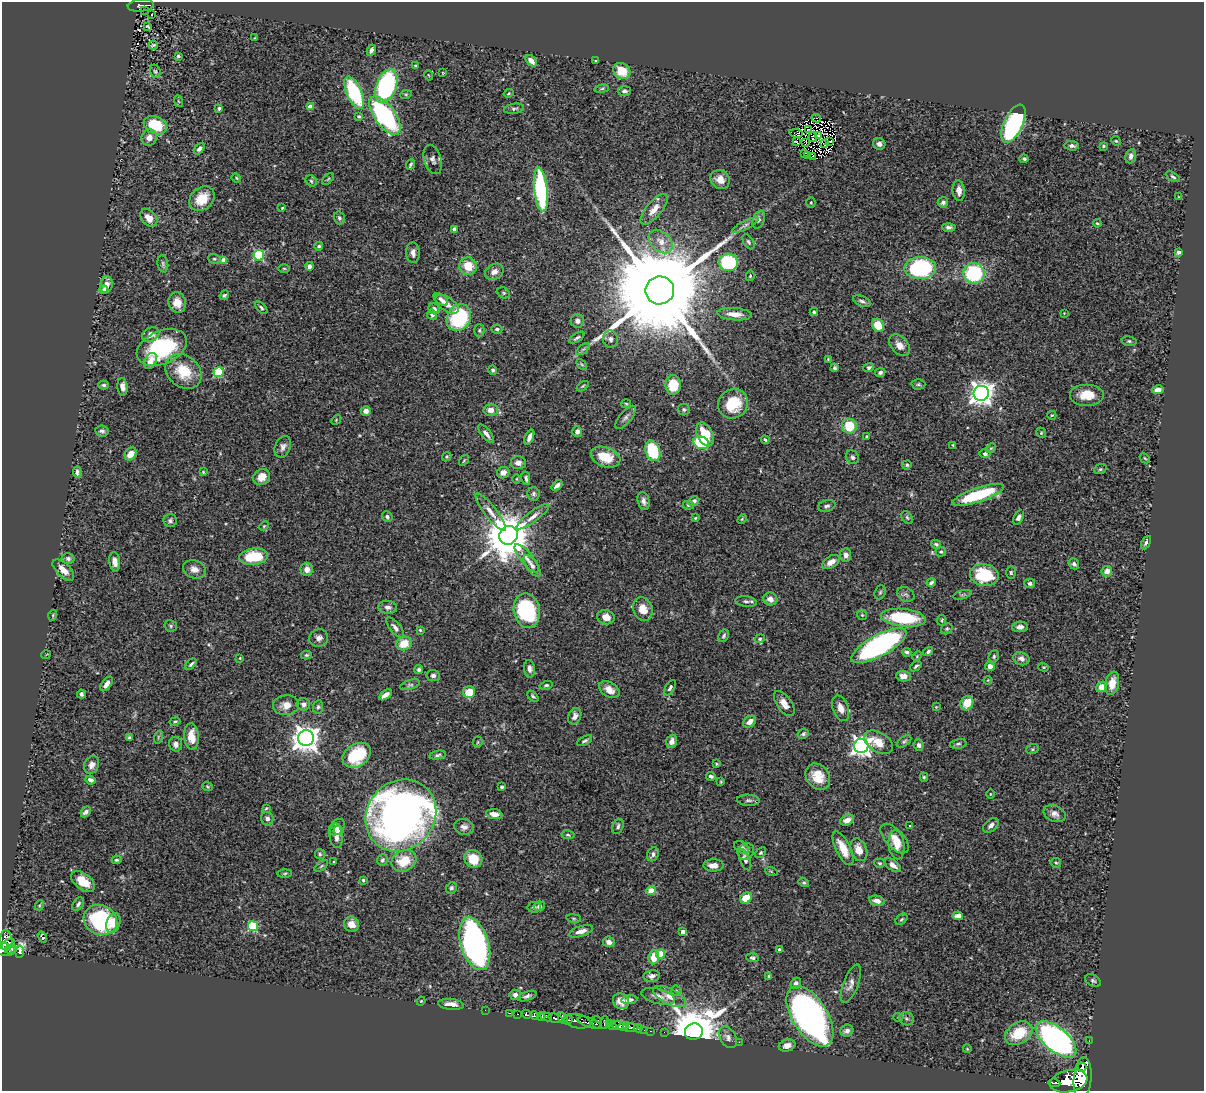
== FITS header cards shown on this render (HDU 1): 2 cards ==
NAXIS1  =                 1202
NAXIS2  =                 1089

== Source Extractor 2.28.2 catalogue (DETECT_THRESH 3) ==
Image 1202 x 1089 px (HDU 1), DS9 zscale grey, 1 PNG px = 1 image px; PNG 1206 x 1093 px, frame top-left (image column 1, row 1089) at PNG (2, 2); each listed source drawn as its Kron ellipse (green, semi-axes under 4 px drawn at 4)
Background 0.719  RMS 0.025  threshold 0.0763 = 3 sigma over >= 5 px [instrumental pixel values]
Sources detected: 418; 1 with non-positive FLUX_AUTO (blend fragments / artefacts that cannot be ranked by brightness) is neither listed nor drawn; the other 417 listed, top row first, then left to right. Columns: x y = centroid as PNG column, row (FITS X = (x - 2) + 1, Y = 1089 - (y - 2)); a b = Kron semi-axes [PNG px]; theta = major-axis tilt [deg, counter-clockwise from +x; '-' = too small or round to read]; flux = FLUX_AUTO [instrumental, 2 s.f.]
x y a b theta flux
141 5 13 6 7 160
144 10 3 2 - 7
151 15 2 2 - 1.2
148 26 4 2 - 1.8
255 38 3 2 - 1.5
153 45 4 3 - 2.4
371 50 6 4 65 5.5
178 56 3 3 - 2.3
531 61 6 4 -47 12
596 61 3 3 - 2.4
415 66 3 2 - 1.9
155 71 7 5 -73 3
622 71 9 7 -34 39
442 73 3 2 - 1
428 75 5 3 - 1.4
386 86 17 10 69 300
602 89 7 3 9 2.5
624 91 7 5 3 4.1
354 93 17 7 -66 160
509 93 5 3 - 2
406 94 6 4 18 2
178 101 6 3 -70 1.8
310 107 4 4 - 20
219 108 3 3 - 2.5
514 109 10 5 8 4.1
359 116 4 4 - 2.3
385 116 22 10 -54 270
816 118 4 3 - 2.9
1013 124 20 9 65 270
155 125 12 8 -22 59
808 129 4 2 - 0.82
796 133 7 3 -11 6.2
818 135 2 2 - 2.3
149 137 8 7 - 11
813 137 5 2 - 1.8
830 141 3 2 - 1.2
1116 141 5 4 - 1.9
796 142 3 2 - 1.1
806 142 3 2 - 0.79
825 144 3 2 - 2.3
879 144 6 5 - 6
1072 146 7 4 -6 4.4
1103 146 4 4 - 2
199 149 6 4 50 4.7
805 153 3 2 - 1.8
807 155 3 2 - 3
813 156 3 2 - 2
1131 156 7 5 81 6.5
433 159 15 8 -73 8.5
1024 159 4 4 - 2.9
410 165 5 3 - 2.8
1173 177 8 4 -30 4
236 178 5 4 - 1.7
328 179 7 4 45 2.3
720 179 10 9 - 14
311 181 6 5 - 2.7
541 190 22 6 -83 240
959 191 10 6 -85 11
1179 197 3 2 - 1.2
202 199 14 11 42 35
811 202 5 4 - 2.1
943 202 5 5 - 5.8
282 208 4 3 - 1.7
654 209 19 7 50 16
149 218 10 7 -48 17
339 218 6 5 - 4.2
759 220 9 6 66 5.3
1097 223 4 3 - 2
745 225 15 4 28 6.2
949 227 7 4 -1 5.2
454 229 4 4 - 10
661 242 14 9 -44 17
748 242 8 5 -57 3.4
319 246 4 4 - 3.2
1178 252 4 4 - 3.5
413 253 10 7 -87 10
259 255 5 5 - 150
214 259 6 5 - 3
224 260 4 4 - 20
728 262 9 8 - 130
163 264 8 5 -80 3.6
309 266 4 4 - 6.1
468 266 9 8 - 32
284 268 5 3 - 2
920 268 16 11 1 190
494 272 10 7 28 9.9
974 273 11 10 - 130
750 276 5 4 - 1.8
106 285 8 6 76 14
104 290 4 4 - 3.3
660 290 14 14 - 61000
504 293 6 5 - 2.7
224 295 5 4 - 2.6
441 299 8 5 -37 7.5
862 301 9 5 -24 5.3
177 302 10 8 -74 21
447 304 13 7 -34 15
261 308 8 4 -48 3.2
434 309 6 5 - 5.1
814 312 4 3 - 3.1
1064 313 2 2 - 1.1
735 314 17 6 -4 18
432 315 5 4 - 5.6
459 318 14 11 57 140
577 321 7 6 - 6.3
878 325 7 5 -53 36
497 329 5 4 - 4.2
479 330 6 5 - 3.1
151 335 9 7 27 12
577 338 8 4 33 3.3
610 339 8 7 - 6.9
1129 341 7 5 -9 3.3
899 345 12 8 -49 13
162 347 26 16 23 130
583 349 8 4 36 3.7
828 359 4 4 - 1.8
150 361 8 6 62 9.9
582 364 6 4 -45 2.7
869 367 5 4 - 3.2
835 368 4 4 - 3.1
493 370 5 4 - 3.5
184 371 19 15 -40 50
219 372 5 5 - 78
880 372 5 4 - 4.1
918 384 7 5 1 2.8
104 385 5 4 - 3.1
673 385 10 7 -89 43
583 386 7 3 36 2
122 387 9 5 -85 8.9
1158 390 6 4 12 10
981 393 7 7 - 1500
1087 395 17 11 0 32
626 404 5 3 - 1.6
733 404 15 14 - 56
491 410 7 5 -3 12
684 410 6 6 - 3.2
366 411 5 5 - 9.6
1052 415 4 4 - 1.8
626 417 14 6 51 6.5
336 420 5 4 - 1.7
849 426 7 7 - 52
102 431 7 5 -8 4.9
577 431 5 5 - 9.5
1041 433 5 4 - 2.2
486 434 11 4 -52 7.6
705 434 12 7 -64 48
867 436 3 3 - 1.9
529 437 8 4 69 6.4
765 440 4 3 - 2.8
701 443 8 6 -21 91
953 445 3 2 - 1.5
283 447 11 7 66 8
991 448 5 4 - 2.3
653 451 11 7 -69 99
131 454 7 5 56 19
985 454 5 4 - 4.3
447 457 5 4 - 2.1
606 457 15 10 -19 36
852 457 7 6 - 4.5
1145 458 6 4 -44 2
464 460 6 3 55 1.7
518 463 7 6 - 8.6
907 465 4 4 - 2.6
1100 469 6 5 - 2.7
77 472 5 3 - 4
203 472 4 4 - 2
503 473 6 5 - 8.2
262 477 9 7 40 20
526 478 7 3 -79 4.5
517 479 5 3 - 1.4
557 485 6 3 40 5.3
534 494 7 6 - 4.1
978 495 27 7 19 110
644 501 9 6 -77 7.8
694 501 6 4 28 5.8
688 505 5 4 - 3.2
827 506 9 5 16 4.5
491 512 23 6 -52 15
387 517 6 5 - 4.8
533 517 20 5 37 12
907 517 7 5 -50 2.9
695 518 4 4 - 1.6
1018 518 8 4 60 6
742 519 5 3 - 1.9
170 521 6 6 - 4.3
264 526 5 3 - 1.5
509 535 10 9 - 7700
1146 542 7 4 63 5.1
936 544 5 4 - 3.1
941 552 5 5 - 2.7
846 555 6 5 - 7.1
253 557 14 8 6 66
527 558 17 6 -50 10
68 559 6 5 - 4.9
115 562 9 5 -83 11
831 562 10 5 32 12
1074 564 5 5 - 4.3
532 566 12 5 -55 7.7
194 569 12 9 -22 12
307 569 6 6 - 13
63 570 13 6 -44 19
1107 571 5 5 - 12
1011 572 6 4 -90 2.7
984 575 14 11 -10 88
931 583 5 3 - 3.8
1030 583 5 5 - 4.6
880 592 7 5 69 3
906 594 9 6 -26 5.6
962 595 9 4 16 3.4
770 599 7 6 - 12
746 601 11 5 -7 4.7
388 607 9 6 -7 8
643 609 12 9 -70 23
527 611 17 13 -78 170
53 615 5 3 - 1.7
862 615 5 5 - 2.3
606 617 9 7 -14 15
903 618 22 9 -6 110
942 620 5 3 - 1.9
171 626 6 5 - 3
395 627 12 5 -50 7.3
1020 627 8 5 6 7.7
947 629 6 5 - 2.9
420 630 3 3 - 1.7
724 636 7 5 61 3.2
319 638 9 8 - 7.9
760 639 5 4 - 1.9
404 643 8 6 21 30
879 646 31 10 29 440
928 651 5 4 - 3.4
907 652 4 3 - 3.7
46 655 5 3 - 1.3
306 655 5 4 - 2.8
917 656 5 4 - 2
994 656 6 5 - 3.2
240 658 4 3 - 1.5
1021 659 8 6 -22 8.5
191 664 7 3 46 3.6
916 666 6 3 38 3
990 666 5 4 - 9.1
1044 667 5 4 - 2.3
529 669 8 5 -84 7.7
419 670 5 4 - 3.7
433 675 7 5 -8 4.9
903 676 7 5 -1 11
988 680 4 3 - 1.5
1112 683 12 7 79 22
106 684 8 4 55 8.5
410 685 10 4 16 3.8
546 685 6 4 16 3
1102 687 5 5 - 21
670 688 8 4 60 4.4
609 690 11 7 -31 15
469 692 6 6 - 32
81 694 4 3 - 4.2
385 695 7 4 35 10
533 696 6 4 -44 2.9
967 703 7 6 - 30
304 704 6 6 - 7.4
784 704 14 7 -55 13
286 705 13 10 8 17
318 707 7 5 82 3.8
936 707 4 4 - 1.2
841 708 13 8 -71 13
575 716 8 6 68 8.7
175 721 5 3 - 2.2
750 722 7 5 35 11
803 734 5 4 - 3
192 736 13 7 -86 26
158 737 6 4 73 2.5
129 738 4 3 - 4.7
306 738 8 7 - 2100
584 741 8 4 27 3.4
672 741 7 5 71 9
904 741 8 4 36 3.2
478 742 5 5 - 2.5
879 742 16 9 -32 23
176 744 7 6 - 8.9
958 744 8 5 12 3.8
919 745 6 5 - 4.6
861 746 7 7 - 900
1032 749 6 5 - 2.5
357 755 15 11 32 91
438 755 8 4 11 3.6
716 764 3 2 - 1.6
92 765 9 7 64 8.6
711 776 5 4 - 3.7
818 777 14 11 -53 31
924 777 4 3 - 2.1
90 780 5 3 - 5.6
721 782 3 2 - 1.6
207 787 5 4 - 2.2
502 787 3 3 - 3.8
990 794 4 3 - 1.1
748 800 11 5 -3 4.8
266 808 3 3 - 1.7
86 812 6 4 49 5.6
494 814 8 5 -8 13
1054 814 11 8 -24 9.8
401 815 38 33 50 1300
267 819 7 6 - 6.4
847 820 7 5 23 13
991 825 9 5 42 7.3
618 826 8 5 68 4.4
910 826 3 3 - 2.6
337 827 9 6 47 7.4
464 827 10 8 -12 8.4
339 831 5 4 - 3.8
568 835 6 3 -11 2.1
336 836 12 6 -86 14
895 838 18 9 -47 21
896 845 14 8 -84 17
741 847 8 5 -33 5.1
843 848 18 7 -63 31
859 850 12 8 -68 21
746 851 9 7 47 7
761 853 6 4 41 2.5
320 854 5 5 - 2.7
653 854 7 5 62 5.4
473 859 9 8 - 41
116 860 5 3 - 2.5
382 860 6 5 - 3.8
745 860 11 5 -67 6.2
404 861 13 10 25 45
334 862 3 3 - 1.8
879 863 5 4 - 2.3
1056 863 5 4 - 2.3
714 865 10 6 0 13
893 865 9 5 -37 9.9
321 866 8 4 36 2.8
771 871 6 4 -19 2.1
285 873 7 3 2 2.4
363 880 3 3 - 2.1
83 881 14 8 -37 28
804 882 5 4 - 2.8
451 888 6 5 - 3.9
651 891 4 4 - 36
746 898 6 5 - 35
877 901 8 5 -13 10
78 904 7 5 51 5
40 905 5 3 - 1.5
539 906 5 5 - 6.8
534 907 7 5 -5 4
958 916 5 4 - 9.9
574 918 7 3 -8 2.2
901 919 7 4 41 2.8
100 920 17 14 -29 160
113 923 10 6 72 15
351 924 8 7 - 15
253 926 5 5 - 140
581 931 12 5 18 13
683 932 4 3 - 9.6
42 937 6 3 -57 3.4
6 941 10 6 -85 350
609 942 6 5 - 9.5
8 944 7 3 33 290
475 944 27 14 -73 720
3 949 12 6 -14 530
10 949 5 4 - 210
779 949 3 3 - 2.7
20 952 6 4 84 140
660 954 4 4 - 39
654 957 7 5 84 29
752 958 6 4 -3 3.2
652 976 8 5 10 6.4
768 976 4 3 - 1.8
1093 981 8 5 -29 3.7
796 983 5 5 - 5.5
851 984 20 7 69 12
676 991 6 5 - 2.3
515 995 6 5 - 6.4
527 996 10 4 19 5
658 996 17 7 -15 12
669 996 18 8 -26 17
629 1000 8 4 6 6.4
421 1001 4 3 - 1.3
621 1001 8 7 - 17
451 1004 13 5 -6 16
485 1010 2 2 - 5.6
510 1013 3 2 - 22
518 1014 3 2 - 61
526 1014 4 3 - 210
534 1015 4 3 - 320
541 1016 4 3 - 330
810 1016 34 17 -58 840
546 1017 6 3 -24 460
898 1017 5 3 - 1.5
555 1018 7 3 -19 610
563 1018 6 4 -59 760
906 1019 7 6 - 4.4
568 1020 4 2 - 300
577 1021 14 7 -10 720
597 1022 6 5 - 230
589 1023 12 5 -18 320
604 1023 6 3 78 140
609 1023 3 2 - 99
612 1026 4 2 - 220
619 1026 8 4 -10 510
624 1026 5 3 - 480
631 1028 8 3 5 390
638 1028 4 3 - 52
644 1030 2 2 - 4.2
651 1031 3 2 - 22
847 1031 6 6 - 6.4
664 1032 2 2 - 11
694 1032 9 8 - 10000
1019 1033 15 10 32 55
728 1037 12 7 -59 8.3
1056 1039 24 12 -40 550
1089 1041 2 2 - 7.1
739 1042 2 2 - 93
787 1045 8 6 14 9.1
967 1049 4 3 - 1.3
1082 1067 4 3 - 230
1083 1078 21 9 86 4000
1069 1081 19 11 12 4700
1054 1083 6 3 -6 290
At the frame edge (FLAGS 8, measured only in part): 1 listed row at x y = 3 949
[1 non-positive-flux detection neither listed nor drawn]